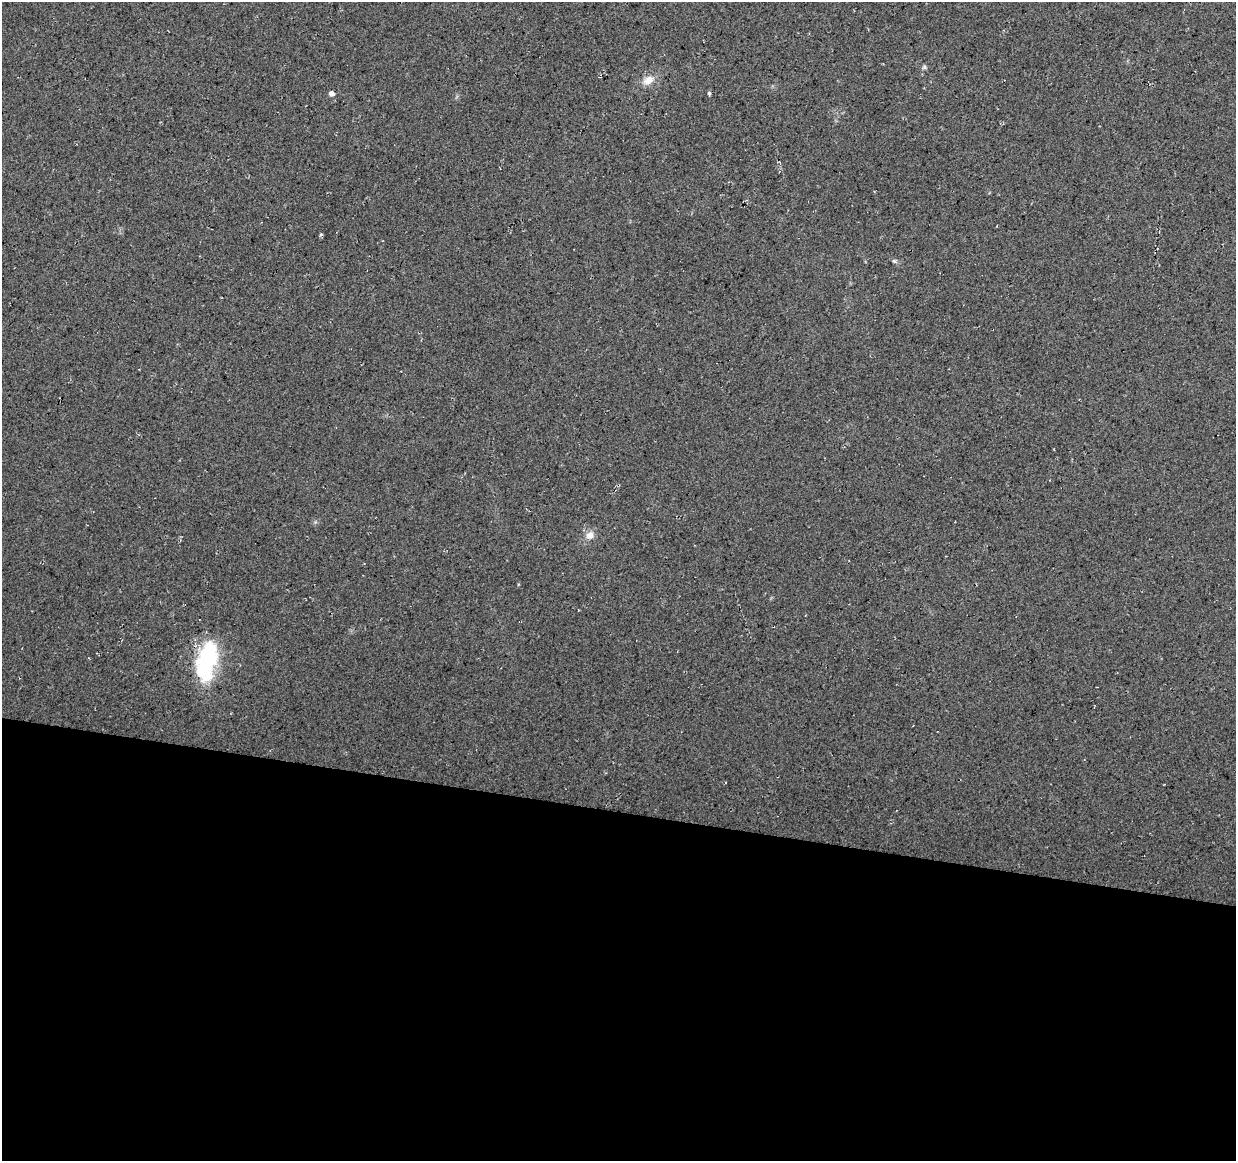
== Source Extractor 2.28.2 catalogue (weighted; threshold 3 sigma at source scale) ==
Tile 14 of 4 x 4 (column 2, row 4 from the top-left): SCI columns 1235-2468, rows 226-1384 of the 4944 x 5147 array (HDU 1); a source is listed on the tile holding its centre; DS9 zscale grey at full resolution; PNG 1238 x 1163 px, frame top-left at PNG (2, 2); no overlay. Shown black and unused: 30% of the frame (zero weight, under 3 of 4 exposures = <1% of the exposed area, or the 3 px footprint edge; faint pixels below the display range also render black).
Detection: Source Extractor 2.28.2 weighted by HDU 2 'WHT'; one run over the whole footprint, this tile lists its part. Background 0.0376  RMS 0.01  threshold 0.0463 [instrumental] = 3 sigma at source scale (4.5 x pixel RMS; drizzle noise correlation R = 1.50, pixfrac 1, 0.0396/0.0396 arcsec/px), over >= 5 px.
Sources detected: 9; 1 inside a brighter object's white glare — not listed; the other 8 listed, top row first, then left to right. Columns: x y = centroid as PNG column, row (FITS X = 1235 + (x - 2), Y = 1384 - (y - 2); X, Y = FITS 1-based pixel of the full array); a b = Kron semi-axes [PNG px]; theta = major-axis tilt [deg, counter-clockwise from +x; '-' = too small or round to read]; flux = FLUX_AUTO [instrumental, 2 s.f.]
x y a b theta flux
924 67 6 5 - 1.9
648 80 15 10 21 11
709 93 4 4 - 1.8
331 94 5 5 - 5.6
321 234 5 3 - 1.3
894 261 6 5 - 1.8
590 535 11 10 - 7.8
208 656 40 21 83 93